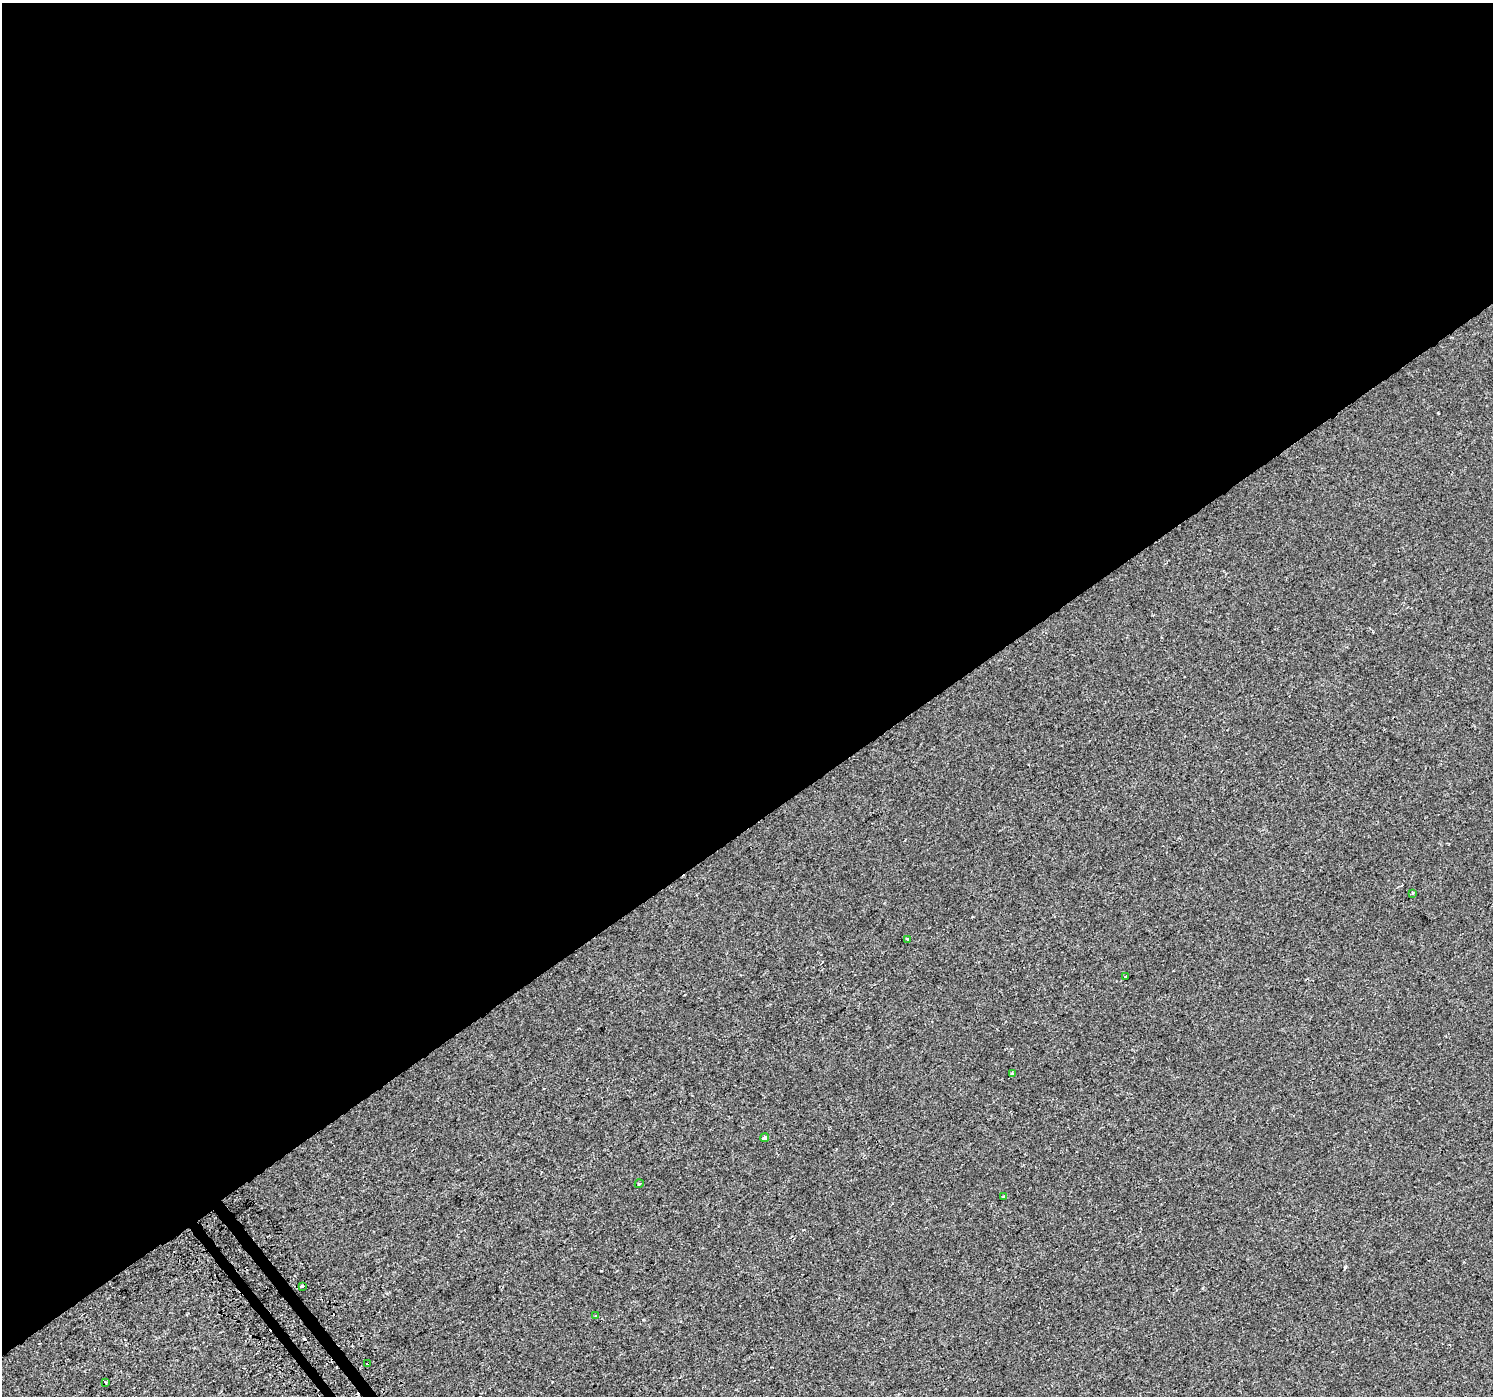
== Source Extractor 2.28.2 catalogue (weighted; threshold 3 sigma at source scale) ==
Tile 2 of 4 x 4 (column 2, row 1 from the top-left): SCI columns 1523-3013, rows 4395-5788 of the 6020 x 5942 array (HDU 1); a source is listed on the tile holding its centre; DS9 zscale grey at full resolution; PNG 1495 x 1398 px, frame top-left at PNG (2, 3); each listed source drawn as its Kron ellipse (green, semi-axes under 4 px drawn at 4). Shown black and unused: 60% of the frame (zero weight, under 2 of 3 exposures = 2% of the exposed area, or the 3 px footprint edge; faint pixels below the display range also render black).
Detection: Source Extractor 2.28.2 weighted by HDU 2 'WHT'; one run over the whole footprint, this tile lists its part. Background -1.11e-04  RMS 0.0029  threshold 0.0129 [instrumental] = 3 sigma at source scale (4.5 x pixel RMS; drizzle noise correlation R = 1.50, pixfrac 1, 0.0396/0.0396 arcsec/px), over >= 5 px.
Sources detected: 14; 3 cosmic-ray / hot-pixel residue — neither listed nor drawn; the other 11 listed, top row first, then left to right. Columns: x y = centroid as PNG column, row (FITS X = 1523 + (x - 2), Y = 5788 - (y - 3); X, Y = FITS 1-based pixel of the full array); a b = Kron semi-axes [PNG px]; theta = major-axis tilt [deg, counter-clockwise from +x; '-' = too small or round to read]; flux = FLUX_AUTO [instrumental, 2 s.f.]
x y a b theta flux
1412 893 4 2 - 0.22
908 939 3 3 - 0.53
1125 976 3 3 - 0.4
1012 1073 4 3 - 0.41
765 1138 4 4 - 0.6
639 1184 5 3 - 0.27
1003 1197 3 3 - 0.66
302 1286 3 3 - 2.4
596 1316 3 3 - 0.53
368 1363 4 2 - 0.39
105 1382 3 2 - 0.48
Overlapping masked pixels (flux is a lower limit): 1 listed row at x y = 368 1363